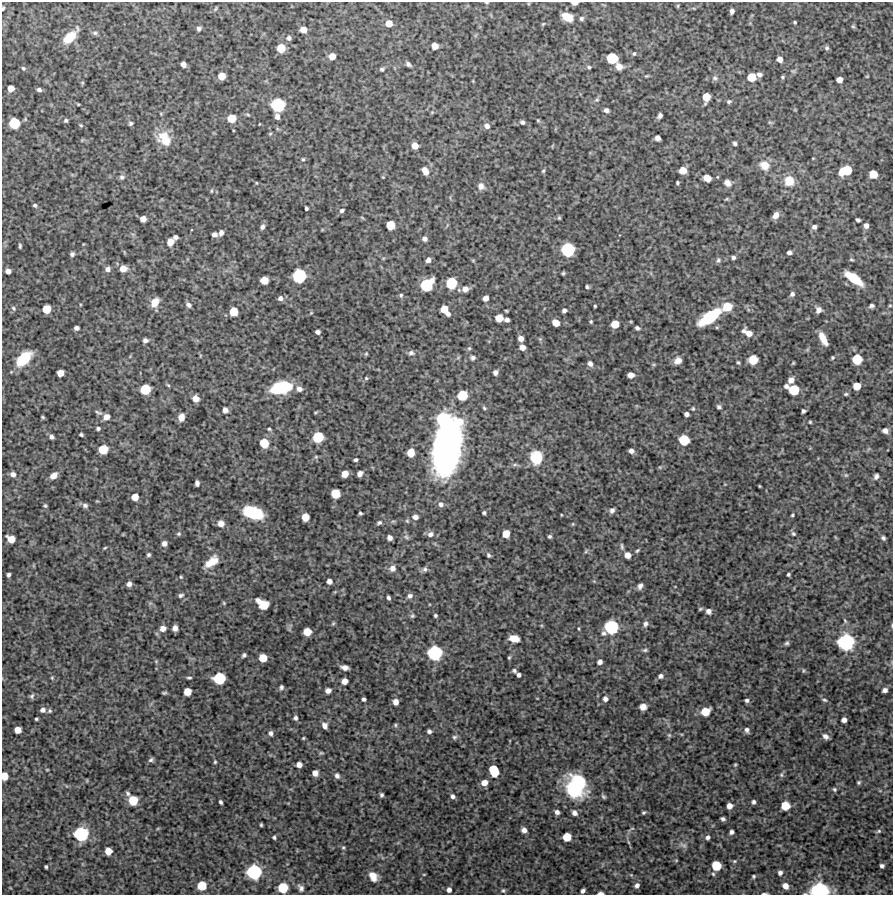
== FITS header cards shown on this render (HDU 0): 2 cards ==
NAXIS1  =                  891 /Length X axis
NAXIS2  =                  893 /Length Y axis

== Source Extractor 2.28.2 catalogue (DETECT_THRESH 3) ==
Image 891 x 893 px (HDU 0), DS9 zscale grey, 1 PNG px = 1 image px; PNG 895 x 897 px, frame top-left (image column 1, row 893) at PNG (2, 2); no overlay
Background 4130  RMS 200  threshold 613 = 3 sigma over >= 5 px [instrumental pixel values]
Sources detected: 376; all 376 listed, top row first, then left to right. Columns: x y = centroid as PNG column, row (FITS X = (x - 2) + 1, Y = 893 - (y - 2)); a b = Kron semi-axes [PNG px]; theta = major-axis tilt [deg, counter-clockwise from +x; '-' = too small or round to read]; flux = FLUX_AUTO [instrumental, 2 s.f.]
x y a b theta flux
486 2 5 3 - 1.5e+04
575 3 6 3 1 7.5e+04
678 6 6 4 89 1.7e+04
3 8 4 3 - 1.6e+04
216 9 8 3 71 1.6e+04
732 11 5 4 - 5.1e+04
567 17 9 6 -26 2.3e+05
581 19 5 5 - 3.0e+04
795 22 3 3 - 1.6e+04
389 23 6 6 - 1.3e+05
543 24 5 3 - 1.3e+04
853 26 5 5 - 1.8e+04
199 28 5 4 - 3.9e+04
303 30 6 5 - 1.1e+05
95 33 8 5 -14 3.0e+04
70 37 17 8 46 3.1e+05
289 38 6 5 - 3.7e+04
435 46 5 5 - 1.2e+05
281 48 7 6 - 2.4e+05
827 48 6 5 - 2.8e+04
634 54 5 4 - 1.9e+04
332 56 5 5 - 1.3e+05
612 58 8 7 - 4.8e+05
780 59 5 5 - 8.5e+04
183 64 5 4 - 6.7e+04
408 64 7 4 -37 3.7e+04
619 66 7 6 - 8.9e+04
589 67 5 4 - 2.0e+04
23 68 6 5 - 2.4e+04
382 69 5 5 - 2.4e+04
793 71 7 4 -18 1.8e+04
759 74 6 5 - 4.7e+04
222 76 6 6 - 1.5e+05
646 76 6 4 10 1.5e+04
867 76 5 3 - 1.1e+04
751 77 6 6 - 2.4e+05
782 77 5 4 - 1.7e+04
715 78 7 6 - 3.5e+04
839 80 5 5 - 8.8e+04
82 83 6 4 72 1.4e+04
11 88 5 5 - 1.1e+05
39 90 5 4 - 4.1e+04
706 97 7 6 - 2.0e+05
597 100 7 5 20 2.2e+04
729 101 6 5 - 2.4e+04
78 104 5 3 - 1.3e+04
278 105 9 9 - 7.6e+05
606 110 5 4 - 4.2e+04
660 115 5 4 - 4.1e+04
277 116 6 4 -80 6.4e+04
231 118 6 6 - 2.2e+05
538 120 4 4 - 1.4e+04
66 121 4 4 - 2.5e+04
522 122 4 4 - 3.3e+04
14 123 7 7 - 4.3e+05
131 123 5 4 - 2.4e+04
81 125 5 4 - 1.5e+04
487 126 7 6 - 5.8e+04
657 138 5 5 - 6.7e+04
165 139 17 12 -50 3.1e+05
735 143 4 3 - 2.8e+04
415 146 6 5 - 1.1e+05
303 159 4 4 - 1.7e+04
764 165 12 10 -34 1.7e+05
683 170 6 5 - 1.6e+05
425 171 8 5 -61 1.0e+05
543 171 5 4 - 1.7e+04
845 171 11 6 19 4.4e+05
873 174 6 6 - 2.0e+05
122 177 7 6 - 3.5e+04
707 178 6 5 - 1.4e+05
789 181 10 10 - 2.2e+05
677 183 3 3 - 1.9e+04
727 183 8 7 - 7.1e+04
481 186 8 8 - 7.0e+04
211 191 5 3 - 1.3e+04
35 205 5 4 - 2.5e+04
306 208 4 3 - 2.5e+04
342 210 6 5 - 3.1e+04
776 215 7 5 54 8.9e+04
559 218 5 4 - 1.8e+04
143 219 5 5 - 8.6e+04
858 220 4 3 - 2.9e+04
390 225 6 6 - 2.5e+05
866 226 5 4 - 5.3e+04
262 227 7 5 71 4.1e+04
814 227 5 5 - 4.2e+04
221 233 6 5 - 5.4e+04
214 234 5 4 - 5.5e+04
176 237 5 4 - 4.0e+04
425 239 5 5 - 5.1e+04
170 242 7 6 - 1.3e+05
20 246 5 3 - 2.1e+04
568 250 9 9 - 7.5e+05
789 252 4 4 - 4.0e+04
72 254 5 4 - 3.4e+04
733 258 4 4 - 3.3e+04
851 259 5 3 - 1.6e+04
428 260 5 4 - 5.2e+04
718 260 7 6 - 3.2e+04
108 269 6 5 - 5.6e+04
123 269 6 6 - 1.3e+05
8 271 5 4 - 6.0e+04
563 273 4 3 - 1.9e+04
299 276 9 9 - 7.8e+05
854 278 16 6 -36 4.5e+05
264 280 6 6 - 1.8e+05
451 283 8 8 - 4.6e+05
427 285 10 8 42 5.9e+05
587 287 4 4 - 2.3e+04
465 289 7 6 - 8.1e+04
792 294 5 5 - 3.8e+04
401 295 5 5 - 2.5e+04
280 298 6 6 - 5.2e+04
486 298 5 4 - 8.3e+04
155 302 9 7 57 1.7e+05
188 305 7 5 -38 4.0e+04
890 305 5 3 - 1.2e+04
595 306 3 3 - 1.5e+04
872 306 6 4 12 3.1e+04
727 307 8 7 - 2.9e+05
14 308 6 4 -43 2.4e+04
47 309 6 6 - 2.4e+05
444 309 6 6 - 1.6e+05
564 310 4 4 - 4.4e+04
818 310 6 6 - 6.3e+04
233 311 6 6 - 2.1e+05
311 313 5 3 - 1.1e+04
448 313 5 4 - 4.7e+04
710 317 20 8 35 8.2e+05
499 318 6 6 - 1.9e+05
507 320 5 4 - 4.7e+04
591 322 4 4 - 1.7e+04
556 323 6 5 - 1.6e+05
615 324 6 6 - 2.0e+05
76 328 5 4 - 4.3e+04
637 328 5 4 - 3.4e+04
743 331 6 5 - 3.1e+04
318 332 4 4 - 4.7e+04
749 333 8 6 -43 1.0e+05
521 339 5 5 - 7.0e+04
540 339 5 5 - 1.8e+04
823 339 12 5 -63 1.7e+05
145 340 6 5 - 4.2e+04
522 347 5 5 - 9.1e+04
469 348 5 5 - 1.9e+04
411 353 9 6 -1 4.0e+04
366 354 4 4 - 1.5e+04
473 358 6 6 - 3.3e+04
832 358 4 4 - 1.7e+04
24 359 16 9 44 4.8e+05
857 359 7 7 - 3.5e+05
753 360 7 6 - 2.7e+05
677 361 8 6 36 9.5e+04
738 362 5 4 - 1.9e+04
793 363 5 3 - 1.4e+04
590 364 6 5 - 5.4e+04
495 372 5 5 - 5.4e+04
60 373 6 5 - 1.1e+05
631 375 6 5 - 8.9e+04
366 378 5 4 - 1.8e+04
791 380 7 6 - 6.8e+04
168 385 6 4 -44 1.6e+04
786 386 5 4 - 3.9e+04
857 386 6 6 - 1.6e+05
281 387 16 9 13 8.0e+05
145 389 7 7 - 3.9e+05
299 389 7 6 - 6.4e+04
794 390 7 7 - 3.9e+05
846 394 5 4 - 2.0e+04
462 395 7 7 - 3.6e+05
196 398 6 5 - 1.1e+05
719 407 5 4 - 3.0e+04
484 408 5 4 - 1.9e+04
693 409 5 4 - 1.7e+04
225 410 5 4 - 6.9e+04
803 411 4 3 - 2.6e+04
98 412 11 4 -17 2.9e+04
316 412 5 3 - 1.4e+04
686 414 4 4 - 4.9e+04
43 417 4 3 - 1.6e+04
106 417 6 6 - 9.0e+04
181 417 7 5 74 8.5e+04
443 419 10 10 - 7.8e+05
810 422 3 3 - 1.4e+04
98 428 4 3 - 2.8e+04
269 429 3 3 - 1.7e+04
885 431 5 5 - 6.2e+04
81 435 4 3 - 2.2e+04
52 437 4 4 - 4.1e+04
318 437 7 7 - 4.4e+05
684 440 7 7 - 4.0e+05
264 443 7 6 - 2.8e+05
447 448 44 21 76 5.3e+06
103 449 7 6 - 2.9e+05
631 451 5 4 - 5.4e+04
411 453 6 6 - 1.7e+05
536 457 12 10 -86 4.3e+05
356 460 4 3 - 2.6e+04
13 474 6 5 - 5.7e+04
345 474 6 5 - 1.3e+05
360 474 5 4 - 5.5e+04
846 475 5 5 - 1.9e+04
53 476 8 5 33 8.6e+04
876 476 7 5 63 3.8e+04
197 483 5 4 - 4.9e+04
759 486 3 2 - 1.1e+04
335 494 7 6 - 2.9e+05
135 497 5 5 - 1.6e+05
441 504 7 7 - 5.1e+04
85 505 8 6 -23 3.9e+04
45 506 5 4 - 1.9e+04
612 510 6 5 - 4.2e+04
253 513 15 9 -18 8.0e+05
360 513 3 3 - 2.0e+04
484 513 4 4 - 2.4e+04
792 515 4 3 - 1.6e+04
305 517 6 6 - 1.7e+05
415 517 7 6 - 6.3e+04
407 521 6 5 - 2.1e+04
221 523 6 6 - 9.0e+04
379 523 7 5 30 3.1e+04
573 524 5 3 - 1.2e+04
179 534 6 5 - 2.0e+04
430 534 8 7 - 6.0e+04
506 534 6 6 - 1.7e+05
793 534 6 5 - 2.5e+04
550 536 4 3 - 2.4e+04
406 537 8 6 -41 3.5e+04
389 538 5 4 - 6.4e+04
883 538 4 4 - 2.9e+04
11 539 7 5 -31 1.6e+05
164 543 5 5 - 5.8e+04
622 546 10 4 -80 3.1e+04
105 548 4 3 - 1.3e+04
586 551 6 4 47 1.9e+04
637 551 6 4 41 1.8e+04
148 555 4 4 - 2.3e+04
488 555 7 5 -61 2.6e+04
627 555 6 6 - 9.9e+04
211 562 15 8 38 2.0e+05
392 568 8 8 - 8.2e+04
425 569 8 6 29 4.4e+04
788 574 3 3 - 2.2e+04
9 575 4 3 - 3.1e+04
181 577 4 4 - 1.5e+04
329 581 5 5 - 6.6e+04
129 584 5 4 - 5.6e+04
640 586 7 5 64 5.0e+04
181 595 7 5 26 3.1e+04
410 596 7 6 - 4.8e+04
388 598 4 3 - 3.1e+04
224 603 5 4 - 1.5e+04
263 604 12 7 -35 2.3e+05
700 609 5 3 - 1.6e+04
708 611 6 6 - 5.1e+04
435 615 3 3 - 2.2e+04
412 616 6 6 - 2.5e+04
333 623 5 5 - 1.7e+04
645 624 8 6 75 4.2e+04
892 625 5 3 - 1.0e+04
611 627 9 9 - 7.5e+05
163 628 7 6 - 8.6e+04
175 628 5 5 - 7.2e+04
579 629 4 3 - 1.2e+04
307 632 6 6 - 2.0e+05
603 633 7 6 - 3.5e+04
514 638 8 6 -12 1.8e+05
846 642 11 11 - 1.2e+06
787 643 6 5 - 2.6e+04
645 650 6 5 - 2.2e+04
435 653 10 10 - 9.1e+05
244 655 4 4 - 2.8e+04
509 657 5 4 - 1.8e+04
263 658 6 6 - 2.1e+05
156 661 5 4 - 1.5e+04
600 662 5 4 - 5.8e+04
345 667 7 4 -10 6.8e+04
514 670 6 5 - 2.8e+04
803 671 6 3 89 1.5e+04
519 675 4 4 - 3.7e+04
660 676 5 5 - 4.1e+04
52 678 4 4 - 1.4e+04
189 678 5 3 - 2.1e+04
219 678 8 8 - 5.6e+05
345 681 5 5 - 9.5e+04
281 687 5 4 - 3.0e+04
885 690 5 4 - 5.2e+04
328 691 5 5 - 6.5e+04
187 692 6 6 - 1.7e+05
164 693 4 3 - 1.9e+04
32 696 7 5 66 2.6e+04
364 699 4 3 - 3.0e+04
605 699 6 5 - 4.7e+04
747 700 5 5 - 3.2e+04
824 700 7 4 -26 2.2e+04
396 702 6 5 - 8.6e+04
643 707 6 5 - 8.5e+04
43 710 6 5 - 5.0e+04
50 711 6 5 - 2.1e+04
705 712 7 6 - 2.4e+05
295 718 5 5 - 3.1e+04
36 719 3 3 - 1.8e+04
844 720 5 4 - 6.5e+04
324 725 7 5 -65 6.3e+04
395 725 5 5 - 1.9e+04
18 730 5 5 - 1.3e+05
747 730 6 5 - 4.0e+04
429 731 4 4 - 3.8e+04
271 733 5 5 - 4.1e+04
669 735 6 4 -44 1.9e+04
825 736 7 5 -41 5.2e+04
454 737 7 6 - 3.0e+04
303 738 3 3 - 1.3e+04
151 760 7 5 43 3.0e+04
215 762 5 4 - 1.6e+04
299 765 5 5 - 7.4e+04
735 765 4 4 - 1.5e+04
47 770 4 3 - 1.0e+04
494 771 11 8 -66 2.5e+05
315 773 5 5 - 8.5e+04
781 775 6 5 - 2.1e+04
4 776 6 5 - 1.8e+05
337 776 5 5 - 4.1e+04
859 782 5 4 - 2.1e+04
484 783 6 6 - 1.1e+05
576 786 19 15 73 1.3e+06
834 789 5 4 - 2.0e+04
128 794 6 4 -56 2.7e+04
381 795 4 3 - 2.6e+04
453 796 5 5 - 4.2e+04
603 797 5 3 - 2.1e+04
133 800 7 7 - 3.3e+05
221 802 4 3 - 2.7e+04
753 802 4 3 - 2.9e+04
729 806 5 5 - 8.2e+04
785 806 6 6 - 2.5e+05
557 812 4 4 - 4.6e+04
574 813 6 5 - 5.6e+04
643 813 3 3 - 1.8e+04
723 819 4 4 - 2.9e+04
261 825 3 3 - 1.7e+04
632 828 6 3 19 1.4e+04
524 830 5 4 - 5.7e+04
879 831 7 5 27 2.4e+04
732 832 4 4 - 4.0e+04
81 834 10 9 - 8.6e+05
274 837 4 3 - 2.3e+04
567 837 6 6 - 2.4e+05
708 837 5 5 - 3.5e+04
628 842 6 3 -70 1.6e+04
683 845 11 5 -17 4.0e+04
343 847 5 4 - 1.7e+04
108 851 6 5 - 1.5e+05
676 860 5 3 - 1.1e+04
734 861 5 4 - 1.7e+04
716 866 7 6 - 3.2e+05
882 866 4 4 - 3.6e+04
46 867 4 3 - 2.0e+04
254 872 9 9 - 9.1e+05
780 873 5 5 - 4.1e+04
424 874 4 3 - 1.0e+04
713 874 5 4 - 1.9e+04
373 876 11 8 -55 1.3e+05
754 876 5 4 - 2.1e+04
637 885 5 5 - 4.3e+04
202 886 7 6 - 2.7e+05
785 886 6 6 - 9.4e+04
283 887 7 7 - 3.6e+05
301 888 8 5 -58 4.3e+04
449 890 4 4 - 5.4e+04
503 890 6 5 - 2.0e+04
820 890 12 9 2 1.2e+06
583 891 5 4 - 4.1e+04
600 893 6 3 5 4.3e+04
764 894 7 2 1 2.4e+04
At the frame edge (FLAGS 8, measured only in part): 8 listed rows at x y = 486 2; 575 3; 3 8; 892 625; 4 776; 820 890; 600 893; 764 894